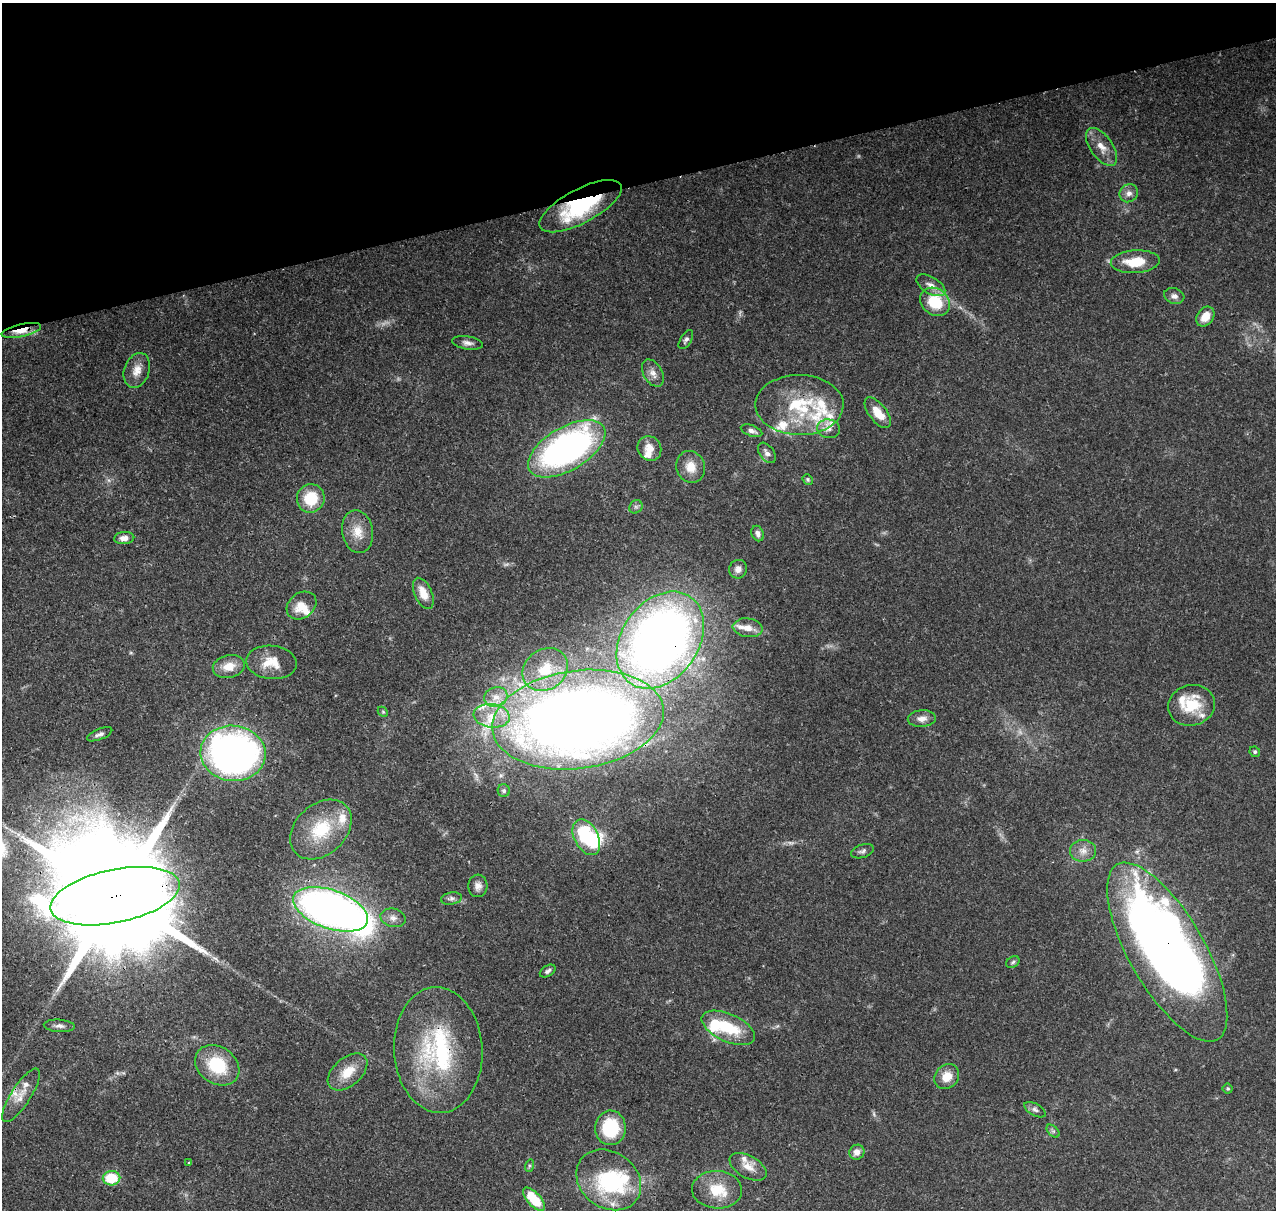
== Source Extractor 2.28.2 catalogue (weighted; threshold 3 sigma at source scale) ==
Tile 3 of 4 x 4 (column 3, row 1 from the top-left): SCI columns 2661-3934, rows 3753-4960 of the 5323 x 5036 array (HDU 1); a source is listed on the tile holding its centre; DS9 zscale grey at full resolution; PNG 1278 x 1212 px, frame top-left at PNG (2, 3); each listed source drawn as its Kron ellipse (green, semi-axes under 4 px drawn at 4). Shown black and unused: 15% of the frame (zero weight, under 3 of 4 exposures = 7% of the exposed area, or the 3 px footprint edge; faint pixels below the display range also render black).
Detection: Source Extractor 2.28.2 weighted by HDU 2 'WHT'; one run over the whole footprint, this tile lists its part. Background 0.0736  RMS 0.0034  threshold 0.0152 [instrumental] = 3 sigma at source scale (4.5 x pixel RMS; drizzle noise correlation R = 1.50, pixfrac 1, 0.0396/0.0396 arcsec/px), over >= 5 px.
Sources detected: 99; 4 too faint to see at this stretch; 3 inside a brighter object's white glare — neither listed nor drawn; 16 inside a brighter listed object's ellipse — not listed separately; the other 76 listed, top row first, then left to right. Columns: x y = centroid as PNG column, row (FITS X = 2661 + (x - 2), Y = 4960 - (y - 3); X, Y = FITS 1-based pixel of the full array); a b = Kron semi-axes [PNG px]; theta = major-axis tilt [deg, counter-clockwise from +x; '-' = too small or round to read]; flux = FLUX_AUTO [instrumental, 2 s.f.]
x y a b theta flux
1102 147 22 11 -54 4.8
1129 193 9 8 - 2.1
580 206 46 17 28 35
1135 262 24 11 4 9.9
931 285 16 8 -31 2.8
1174 296 10 7 -17 1.6
935 302 16 13 -38 13
1205 317 11 8 53 4.2
21 330 20 6 13 5.8
686 340 10 5 57 1
468 343 15 6 -9 1.8
137 370 18 12 70 4.2
653 373 15 9 -60 2.6
799 405 44 30 0 25
878 413 18 8 -52 6.2
828 429 11 9 -10 2.3
752 431 11 5 -20 1.5
649 448 13 11 -55 4
567 449 43 21 30 110
767 453 11 7 -54 1.7
691 467 16 14 -69 5
808 479 5 4 - 0.53
311 498 14 13 - 11
636 507 7 6 - 0.85
358 532 21 15 -80 5.7
758 534 8 6 -67 1.4
124 538 10 6 6 2.5
738 569 9 9 - 2
423 593 16 8 -66 5.3
301 606 16 12 37 5.5
748 628 15 9 -7 3.4
660 640 53 38 55 320
271 662 25 16 -6 7.4
229 667 16 11 12 5.1
545 669 24 20 35 13
496 697 12 9 17 3.2
1191 705 23 20 13 11
383 712 6 4 -44 0.46
492 716 18 11 -6 6.6
922 719 14 8 4 2.5
578 720 86 49 8 580
100 734 13 5 22 1.3
1255 752 5 5 - 0.66
233 753 33 27 -6 160
504 791 6 6 - 0.99
321 829 35 25 42 19
586 837 19 12 -62 24
862 851 12 6 18 1.1
1083 851 13 11 0 3
478 886 11 9 85 2
115 896 66 26 12 16000
451 898 10 6 10 1.1
330 909 39 19 -19 230
393 918 13 9 -15 1.9
1167 952 101 38 -60 380
1013 962 7 5 31 0.7
548 971 9 5 32 0.96
59 1026 15 6 -4 1.6
728 1028 28 13 -24 15
438 1050 63 44 -86 49
217 1065 23 18 -34 16
348 1072 23 14 41 7.1
947 1077 13 11 47 5
1228 1089 5 5 - 0.52
21 1095 31 10 57 4.8
1035 1110 12 6 -30 1.3
610 1128 17 15 87 17
1053 1131 8 4 -44 0.72
857 1152 8 7 - 2.5
189 1163 4 3 - 0.39
529 1166 6 4 72 0.54
748 1167 20 11 -30 4.2
111 1178 9 7 2 12
609 1180 34 28 -36 34
717 1190 25 19 -3 10
534 1199 15 6 -48 12
Overlapping masked pixels (flux is a lower limit): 9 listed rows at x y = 580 206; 21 330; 567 449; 660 640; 578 720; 115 896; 1167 952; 438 1050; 21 1095
Isophote crosses this tile's border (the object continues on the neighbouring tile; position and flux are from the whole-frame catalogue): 1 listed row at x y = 115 896